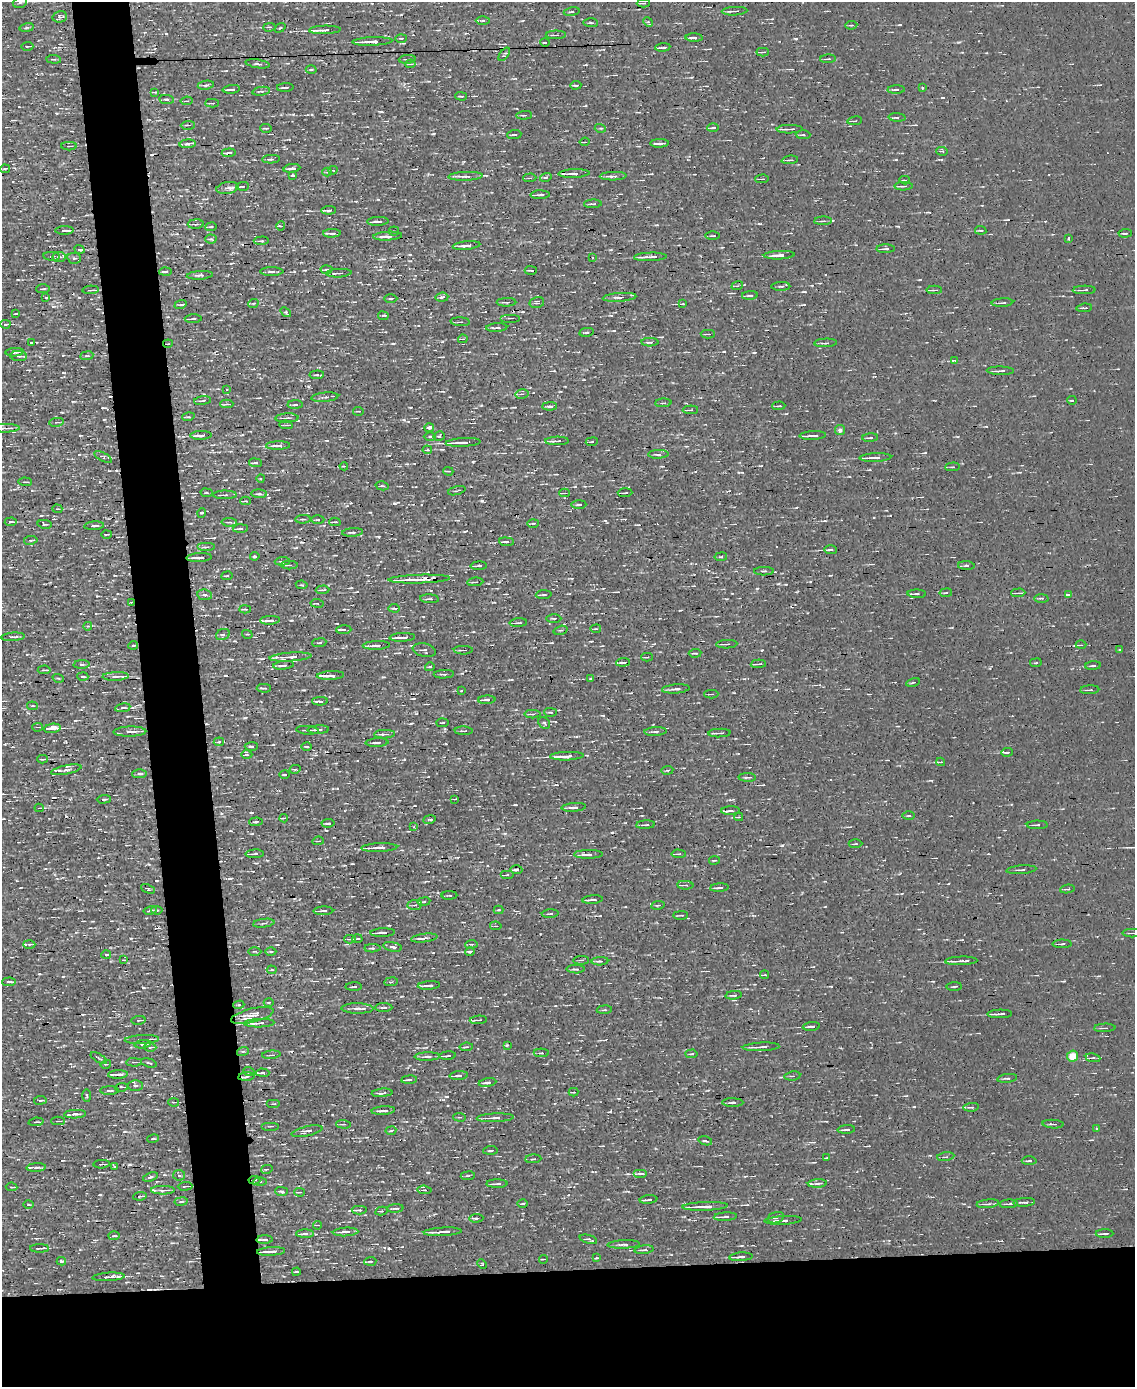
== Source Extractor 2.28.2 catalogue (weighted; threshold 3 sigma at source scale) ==
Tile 11 of 4 x 3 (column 3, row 3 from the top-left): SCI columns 2268-3400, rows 133-1517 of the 4534 x 4526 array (HDU 1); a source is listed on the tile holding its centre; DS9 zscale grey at full resolution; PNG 1137 x 1389 px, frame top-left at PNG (2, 2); each listed source drawn as its Kron ellipse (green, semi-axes under 4 px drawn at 4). Shown black and unused: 13% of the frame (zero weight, under 3 of 4 exposures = <1% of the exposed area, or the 3 px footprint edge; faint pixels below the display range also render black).
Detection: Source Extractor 2.28.2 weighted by HDU 2 'WHT'; one run over the whole footprint, this tile lists its part. Background 0.0026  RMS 0.011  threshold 0.0484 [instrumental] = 3 sigma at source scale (4.5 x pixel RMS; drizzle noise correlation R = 1.50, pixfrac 1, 0.05/0.05 arcsec/px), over >= 5 px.
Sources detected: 756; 26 cosmic-ray / hot-pixel residue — neither listed nor drawn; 27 inside a brighter listed object's ellipse — not listed separately; of the other 703, all 500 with FLUX_AUTO >= 1.17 (the completeness limit of this list) listed and drawn (203 fainter detections not listed), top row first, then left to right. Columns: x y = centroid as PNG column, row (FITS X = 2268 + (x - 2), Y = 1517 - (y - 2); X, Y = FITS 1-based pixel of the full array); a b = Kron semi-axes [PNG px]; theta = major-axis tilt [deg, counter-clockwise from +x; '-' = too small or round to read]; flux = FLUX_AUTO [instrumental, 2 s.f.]
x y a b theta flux
20 2 7 5 14 2.9
643 3 6 3 2 1.7
734 11 13 3 3 3.6
572 12 8 3 9 1.4
60 17 7 5 15 2.9
483 21 7 3 1 1.7
648 22 5 4 - 1.5
591 23 7 3 -2 1.8
851 25 6 3 6 1.4
269 27 6 3 1 2.2
27 28 7 3 9 1.7
280 28 6 3 35 1.2
325 30 16 3 1 9.6
556 35 10 3 1 2
401 38 6 2 1 1.2
694 38 8 3 -1 4.4
372 41 20 3 2 11
545 42 5 2 - 1.3
27 46 6 2 3 1.9
663 47 7 2 5 2.4
763 52 6 2 3 2.2
504 54 7 3 53 1.5
54 59 7 3 -5 1.3
407 59 8 3 5 2
828 59 8 3 3 1.9
258 64 12 3 -8 2.7
410 64 5 2 - 1.3
311 69 5 3 - 1.3
206 85 8 4 10 2.6
576 85 5 2 - 1.6
285 87 8 2 3 2.2
922 88 4 3 - 1.2
231 89 9 2 5 3
896 89 8 3 2 2.2
261 91 9 4 9 2.1
155 92 4 3 - 1.4
461 96 6 3 -1 1.5
167 99 7 4 -6 3.1
187 101 6 2 8 1.2
212 103 7 3 2 1.7
524 115 8 3 5 1.8
897 117 8 3 -3 1.9
855 121 7 2 8 1.2
188 125 7 2 1 2
266 128 6 2 -1 1.5
600 128 5 3 - 1.4
713 128 6 3 1 1.7
789 129 13 3 1 5.2
514 134 7 2 5 1.7
803 135 7 3 -1 1.6
585 142 5 3 - 1.2
659 143 9 2 2 3.3
188 144 8 4 4 4.3
69 146 8 2 0 1.4
942 151 6 3 -14 1.3
229 153 7 3 5 3.4
271 159 9 4 3 2.9
790 160 8 3 7 2.1
292 168 8 3 7 3.4
5 169 5 4 - 1.7
333 170 4 3 - 1.2
327 172 4 4 - 1.3
574 173 15 4 3 5.9
293 175 4 3 - 1.3
466 176 17 4 2 6.4
613 176 13 3 1 5.2
546 177 6 4 17 1.5
530 178 6 2 3 1.2
762 179 7 2 2 1.5
905 180 5 3 - 1.2
243 186 6 3 4 1.5
904 186 9 3 1 3.6
227 188 11 6 9 4.1
540 195 9 3 2 3.4
593 204 9 3 3 2
329 210 7 3 4 3.9
378 221 11 3 2 3.5
823 221 9 2 4 1.7
196 224 8 4 4 2.7
281 226 4 3 - 1.3
211 227 5 3 - 1.3
64 230 9 3 1 5.8
981 230 5 2 - 1.2
394 231 5 4 - 1.6
332 233 9 2 2 4.3
1125 233 6 2 5 2
388 236 14 3 4 6.7
713 236 7 3 0 1.4
211 239 5 4 - 1.6
1068 239 3 3 - 1.9
261 241 7 3 2 2
466 246 14 4 6 6
80 249 5 3 - 2.7
886 249 9 3 0 2.2
779 255 15 3 2 6.8
52 256 8 4 -5 2.5
59 257 6 5 - 2.7
650 257 16 3 2 8.5
74 258 7 5 -12 2.1
593 258 3 2 - 3.7
326 270 6 2 4 1.5
531 270 6 2 -1 2.3
165 271 6 2 4 2.6
272 272 11 3 0 3.4
339 273 12 3 3 4
200 275 13 4 4 3.5
737 286 6 3 18 1.5
781 286 9 3 2 1.9
43 289 7 3 2 1.5
91 290 8 3 3 2.6
934 290 8 3 1 2.5
1084 290 11 3 2 3.2
750 295 8 3 3 1.9
442 297 6 4 5 2.4
619 297 17 4 4 4.6
45 298 4 3 - 7.5
391 298 6 3 1 1.3
506 302 10 3 1 2.2
537 303 7 5 12 2.5
1002 303 11 2 4 2
253 304 5 3 - 1.2
683 304 4 3 - 1.5
180 305 6 4 17 2
1084 308 8 2 5 1.6
286 312 6 4 -39 1.6
15 314 4 2 - 1.2
383 316 5 2 - 1.5
511 318 10 2 0 1.6
193 319 8 3 2 2.7
460 322 10 4 -4 2.5
5 324 5 3 - 1.6
497 328 10 3 4 3
586 332 7 3 10 1.8
708 334 7 2 0 1.8
463 339 5 3 - 1.4
32 342 3 2 - 1.6
650 342 8 3 1 3.2
826 343 11 3 2 2.3
168 344 5 2 - 1.3
14 352 9 3 3 3.9
19 356 8 5 -2 3.3
87 356 6 3 7 1.5
955 360 3 3 - 5
1000 371 14 3 -1 3.5
317 375 7 3 6 1.6
227 390 3 2 - 2.7
522 394 7 4 13 2.2
325 397 13 4 5 3.5
1072 400 5 3 - 1.2
202 401 8 2 7 1.8
663 403 8 2 3 1.3
227 404 6 3 1 1.6
295 405 8 3 1 1.9
550 406 7 3 1 2.8
779 406 6 2 3 1.4
690 410 7 3 1 1.5
358 411 5 2 - 1.2
188 417 6 3 15 1.5
287 418 11 4 2 4
57 422 7 2 8 1.4
286 425 7 4 -5 2
4 428 15 4 0 5.1
429 428 4 3 - 7
840 430 5 5 - 3.4
201 435 11 4 2 5.9
439 436 5 4 - 2
813 436 13 3 3 7.4
430 437 6 4 1 1.8
870 438 8 3 4 1.8
557 441 11 3 1 5.1
463 442 17 3 3 10
592 442 6 3 8 1.3
278 445 12 4 2 6.3
427 450 4 3 - 1.2
658 454 10 4 2 2.7
103 457 10 4 -26 1.9
875 457 16 3 2 7.9
255 463 6 3 -8 1.4
344 466 4 3 - 1.8
953 467 7 3 4 1.2
448 471 5 3 - 1.3
261 478 4 3 - 1.4
25 482 7 2 -3 1.3
382 486 6 3 -14 1.7
457 491 9 2 15 1.2
206 493 6 3 -9 1.6
564 493 5 2 - 1.5
625 493 7 2 3 2.1
259 494 8 4 -2 2.4
225 495 12 3 1 2.4
245 501 5 3 - 1.2
579 505 7 2 3 1.7
57 509 5 3 - 1.3
202 513 5 3 - 1.8
303 519 8 3 2 1.7
318 520 7 3 1 1.5
11 522 6 3 6 2.4
229 522 8 4 -1 2.1
335 522 6 2 1 2
533 523 6 2 1 1.2
45 524 7 3 -7 1.6
94 526 10 3 4 2.8
240 529 7 3 2 2.5
353 532 10 4 4 2.5
106 534 5 2 - 1.4
31 540 7 2 8 1.3
506 542 7 3 -4 3.6
206 547 9 3 0 2.5
830 550 6 3 -1 3.8
255 556 5 3 - 2.1
721 557 6 4 8 1.5
199 558 13 3 3 7
282 561 7 3 4 1.9
289 565 8 3 0 1.8
479 566 8 3 1 2.7
966 566 8 4 -3 2.5
764 571 10 4 1 2.4
227 576 5 3 - 1.2
419 579 31 3 2 19
475 582 8 3 5 1.7
302 585 6 4 -9 1.2
323 590 7 3 2 2.2
946 593 6 3 9 1.2
1018 593 7 3 2 1.9
917 594 9 3 -2 2.9
205 595 7 5 -9 2.6
544 595 8 2 4 1.5
1068 595 3 3 - 14
1041 598 7 3 1 1.7
429 599 9 3 -4 2.5
131 602 3 3 - 1.8
317 603 6 3 -7 1.3
394 608 5 3 - 1.6
245 609 5 3 - 1.9
554 618 7 3 0 1.5
270 620 10 3 3 4.7
518 623 9 2 2 2
88 626 4 3 - 1.4
596 629 5 3 - 1.4
344 630 7 3 4 1.8
561 630 7 4 16 1.7
223 634 7 5 23 2.6
247 634 5 3 - 1.2
13 637 12 4 4 3.2
402 637 13 3 2 6.3
319 643 7 3 5 1.4
727 644 10 3 2 2.9
133 645 5 3 - 1.4
376 645 13 4 2 5.7
1081 645 5 3 - 1.7
424 650 11 6 -12 2.6
463 650 9 2 -1 1.8
1119 650 3 3 - 2.3
695 653 6 3 5 1.7
290 657 21 4 4 11
647 657 6 3 1 1.5
623 662 7 3 5 3.4
1036 663 6 3 8 1.2
82 664 8 3 3 2
758 664 8 2 3 2.4
283 665 10 3 6 3.8
1093 666 8 3 3 1.9
430 667 5 3 - 1.4
44 670 6 2 4 2
444 674 10 3 3 2.4
330 675 13 3 3 11
116 676 13 3 2 2.8
83 677 5 2 - 1.5
58 678 6 3 -18 1.3
591 678 4 3 - 1.2
913 682 7 3 12 1.3
264 688 7 3 0 2
676 689 14 4 5 3.7
1090 690 10 2 4 1.5
461 691 3 3 - 1.2
711 694 7 2 0 1.4
487 700 9 4 2 3.8
320 701 8 3 2 4.1
32 706 5 3 - 1.3
123 708 8 4 9 3.2
550 712 6 3 -1 1.4
532 714 8 4 1 2.4
442 723 6 2 5 1.2
544 723 6 5 - 2.3
37 727 5 2 - 1.7
52 728 8 4 8 6.7
307 730 11 2 -4 1.8
318 730 11 3 3 3.6
464 731 9 3 -1 2
655 731 11 3 3 2.7
130 732 16 5 1 7.6
719 733 11 2 2 4.7
384 734 10 3 1 3.5
219 742 5 3 - 1.4
377 742 11 3 3 3.1
251 746 6 3 2 1.8
307 746 5 2 - 1.5
1007 752 6 2 4 1.9
247 755 5 3 - 1.6
567 756 17 3 2 14
42 759 5 3 - 1.8
941 762 4 3 - 1.3
295 769 5 3 - 1.6
66 770 15 4 12 4.2
667 770 6 3 8 1.2
140 774 7 4 2 2.2
285 775 5 2 - 1.2
747 777 9 2 -1 1.9
104 799 7 4 2 1.7
455 799 3 2 - 1.3
574 807 12 4 4 4.6
39 808 5 2 - 1.9
730 811 9 3 3 3.3
909 816 6 3 1 1.4
739 817 4 2 - 1.9
284 818 4 2 - 1.7
430 819 6 3 10 1.6
256 822 7 4 3 2
328 823 6 3 7 2
645 825 9 2 4 2
1037 825 10 3 0 2.3
414 827 3 3 - 1.9
318 841 6 3 7 1.7
855 844 7 3 1 1.6
379 848 18 4 2 12
255 854 9 3 3 2.2
588 854 14 4 0 6.7
679 854 7 4 -3 1.8
714 860 5 2 - 1.3
516 870 6 3 -2 3.7
1021 870 15 3 5 2.3
507 875 7 4 0 1.7
685 885 8 2 -4 1.4
719 888 9 3 4 2.9
148 889 7 3 -22 1.9
1067 889 7 3 8 1.8
449 895 8 3 1 1.7
593 900 10 3 4 4.4
424 902 6 3 9 1.6
415 905 7 5 8 2.6
658 905 7 3 10 1.5
150 910 6 3 13 1.9
157 910 6 4 -5 1.7
499 910 5 4 - 1.2
323 911 10 3 1 3.1
550 914 8 3 3 1.8
680 915 7 2 1 1.4
264 923 11 2 8 1.9
496 926 6 4 -9 1.3
383 933 12 3 2 5.5
1132 933 10 3 0 1.6
424 938 13 3 7 5.5
350 939 6 3 1 2
357 939 5 2 - 1.4
29 944 6 3 -1 1.8
471 944 6 3 8 1.5
1062 944 9 3 1 2.7
393 947 9 4 -12 3.2
372 948 8 4 2 2.2
255 951 6 3 0 1.3
470 951 5 3 - 2.7
271 952 5 3 - 1.5
106 955 5 3 - 1.9
123 960 4 3 - 1.3
581 960 8 3 1 1.8
600 961 8 3 2 3.1
961 961 16 2 2 9
576 969 9 4 -1 2.5
272 970 5 3 - 1.7
765 975 4 3 - 1.2
9 982 7 2 4 2.5
391 982 7 3 7 1.4
429 985 11 3 4 4.5
954 986 7 3 2 1.5
354 987 8 2 1 1.7
734 995 8 3 6 2.5
269 1002 5 2 - 1.2
239 1005 5 4 - 1.5
357 1008 16 5 -1 4.8
384 1008 8 3 0 2
604 1010 7 3 4 1.4
1000 1014 12 2 1 6.1
252 1015 22 7 14 16
139 1020 7 3 8 1.3
478 1020 8 3 4 2
259 1023 15 3 2 8.7
811 1026 8 4 5 3.9
1105 1028 11 2 2 1.6
142 1039 17 4 3 6.4
143 1044 8 4 8 2
507 1045 3 3 - 1.4
150 1047 6 4 -3 1.9
466 1047 6 3 6 1.9
761 1047 18 3 3 6.1
243 1051 6 3 18 1.4
541 1053 7 4 -1 2.1
691 1054 6 3 4 1.5
271 1055 9 2 6 1.5
427 1056 12 3 1 3.1
448 1056 8 2 4 1.7
1073 1056 5 5 - 18
99 1058 9 2 -30 1.4
1093 1058 7 4 -9 2.3
134 1062 7 3 -2 1.6
149 1063 8 2 -16 1.3
106 1064 5 3 - 1.2
249 1072 6 3 -19 1.4
263 1073 6 3 -1 2.8
118 1074 10 3 2 3.6
459 1076 9 4 5 3.9
792 1076 8 4 7 2.1
246 1077 8 3 7 2
1007 1078 10 3 7 2.2
409 1080 7 3 5 3.2
487 1083 9 4 9 4.4
135 1085 7 5 -1 2.7
122 1087 6 2 8 1.9
109 1091 9 3 1 1.8
573 1092 5 2 - 1.8
382 1093 10 3 5 3.8
87 1096 6 3 -88 1.3
40 1100 6 2 8 1.5
174 1102 5 2 - 1.4
733 1103 10 4 0 3.4
274 1104 7 3 0 1.5
971 1107 8 3 7 2.1
383 1111 12 3 4 4.3
75 1114 11 4 2 4
460 1117 6 4 -4 1.7
495 1118 18 4 2 6.7
58 1121 7 2 0 1.2
36 1122 7 3 5 2.1
343 1124 7 4 -2 1.9
1053 1124 10 3 -4 2.5
270 1126 9 2 0 1.2
1096 1128 3 3 - 1.4
846 1129 9 2 3 2.3
307 1131 16 5 12 4.6
391 1131 5 3 - 1.2
153 1139 6 2 11 1.5
705 1141 7 3 -15 1.6
490 1150 7 2 4 1.6
946 1157 9 3 7 1.8
827 1158 4 2 - 1.2
533 1159 8 2 4 1.2
1029 1161 7 3 1 2
102 1164 8 3 5 2
36 1167 9 3 3 2.6
115 1167 4 3 - 1.6
267 1169 6 3 15 1.6
641 1174 7 4 0 2.9
179 1175 6 5 - 2
468 1176 7 3 8 1.7
150 1177 8 3 19 2.1
254 1180 6 3 -3 3.2
260 1182 6 3 2 1.7
817 1183 9 3 3 2.4
497 1184 10 3 1 3
185 1186 7 2 3 1.8
12 1187 6 3 -7 1.5
163 1190 12 3 0 3.6
424 1190 7 4 -5 2
281 1191 6 4 -1 2.4
299 1192 5 3 - 1.4
140 1196 7 2 6 1.6
648 1199 9 2 6 2.8
181 1201 7 3 9 1.6
1024 1202 11 2 4 2.9
523 1204 5 2 - 1.4
988 1204 11 3 6 2.6
1009 1204 9 3 3 2.2
28 1205 5 2 - 1.6
705 1206 23 4 2 12
395 1208 8 2 4 2
359 1210 7 3 -1 3.2
381 1211 6 3 13 1.8
725 1217 11 3 3 4.4
476 1218 7 3 3 2.9
776 1218 8 5 16 2.5
783 1220 19 3 3 8
317 1225 4 2 - 1.2
346 1232 13 3 3 6.5
443 1232 19 3 3 11
305 1234 9 4 0 3
1105 1234 9 2 1 2.6
114 1236 6 3 3 1.8
588 1239 9 3 -15 2.2
265 1240 8 3 3 2
624 1244 16 3 2 3.9
40 1248 9 2 0 3.8
644 1250 9 2 6 1.6
271 1251 14 3 3 9.3
741 1257 11 3 4 5.7
597 1258 3 2 - 1.2
543 1259 4 2 - 1.3
61 1261 4 3 - 1.6
370 1261 6 3 4 1.4
482 1264 5 4 - 1.3
296 1272 4 2 - 2.2
109 1277 16 3 3 8.8
Overlapping masked pixels (flux is a lower limit): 7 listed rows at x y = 229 153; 574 173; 168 344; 419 579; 131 602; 254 1180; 271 1251
Isophote crosses this tile's border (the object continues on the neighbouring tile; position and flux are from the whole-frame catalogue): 3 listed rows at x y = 20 2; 5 169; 4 428
Unlisted compact peaks at least as high as the median listed source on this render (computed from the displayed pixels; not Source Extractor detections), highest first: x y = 482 501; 782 845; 394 503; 389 1248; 473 462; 404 420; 796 39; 311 969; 378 537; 39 974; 293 114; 610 1111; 383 677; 481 405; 230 878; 575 486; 896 159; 308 386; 378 199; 959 42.